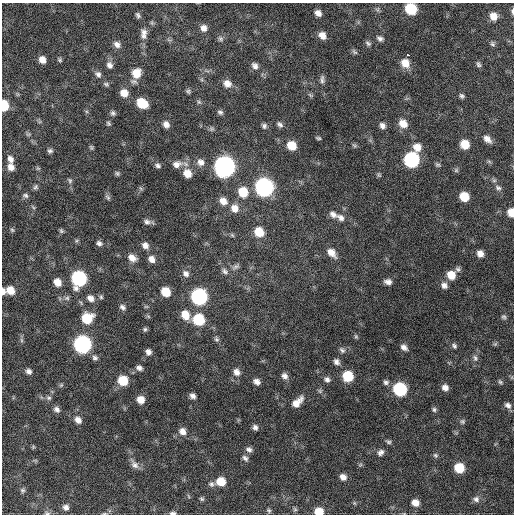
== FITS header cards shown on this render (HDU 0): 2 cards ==
NAXIS1  =                  512 / Axis length
NAXIS2  =                  512 / Axis length

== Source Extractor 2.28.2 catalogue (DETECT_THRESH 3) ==
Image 512 x 512 px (HDU 0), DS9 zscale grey, 1 PNG px = 1 image px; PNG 516 x 516 px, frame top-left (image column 1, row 512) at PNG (2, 3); no overlay
Background 596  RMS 18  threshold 53.3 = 3 sigma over >= 5 px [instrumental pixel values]
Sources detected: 175; all 175 listed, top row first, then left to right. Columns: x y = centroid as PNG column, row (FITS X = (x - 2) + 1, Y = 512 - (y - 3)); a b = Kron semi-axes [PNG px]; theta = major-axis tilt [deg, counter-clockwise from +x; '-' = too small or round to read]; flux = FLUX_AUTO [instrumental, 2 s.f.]
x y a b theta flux
377 9 6 6 - 2500
411 9 8 7 - 57000
512 11 7 3 90 2300
318 13 7 6 - 7000
138 15 8 5 -64 2700
493 16 8 7 - 11000
204 28 8 7 - 6700
144 34 15 8 88 8300
322 35 9 7 -43 9400
221 39 8 6 -45 3000
380 39 8 7 - 4100
368 43 8 6 -40 3000
117 44 9 7 -41 6100
492 44 7 5 -54 2300
354 52 9 5 -45 2500
408 55 3 2 - 3400
42 60 7 6 - 8900
60 60 6 5 - 2000
405 63 10 8 -54 15000
478 64 7 5 -58 2600
109 65 9 7 -59 5500
255 66 9 7 -53 5100
136 73 11 10 - 18000
98 74 9 7 -37 4900
322 79 12 5 89 3800
106 84 8 6 -27 2600
227 84 10 8 -36 9100
188 91 6 5 - 2200
124 93 8 8 - 12000
310 95 7 4 -45 1900
462 96 6 5 - 2700
199 102 6 5 - 2200
142 103 9 7 -37 31000
4 105 8 5 -87 37000
220 112 8 6 -10 3000
113 113 7 6 - 3000
108 123 6 5 - 2100
166 124 8 7 - 6600
280 124 9 5 -41 3300
403 124 10 8 -42 13000
264 126 7 6 - 3000
382 126 7 6 - 4800
211 129 8 7 - 2600
28 134 8 5 -8 2200
318 138 6 3 -15 1700
487 139 10 6 -42 7200
465 144 7 7 - 19000
291 145 8 7 - 19000
354 145 7 4 -36 1900
91 147 6 5 - 1900
417 147 10 9 - 12000
50 151 6 6 - 3100
10 159 10 7 -69 6700
411 160 9 8 - 190000
201 162 9 9 - 7300
177 164 15 10 12 10000
158 165 8 6 -28 3500
437 165 7 5 -37 2100
11 167 9 7 -48 8100
224 167 10 9 - 710000
38 168 6 5 - 1800
456 170 6 5 - 2000
117 173 6 5 - 2200
187 173 10 8 -52 14000
379 175 7 5 -45 1700
70 180 7 5 -55 2400
36 187 7 6 - 2600
264 187 9 9 - 400000
141 188 7 4 -45 1600
498 188 9 6 -25 3200
243 192 10 9 - 28000
25 195 8 6 -22 2900
108 197 8 5 -53 2700
464 197 8 7 - 25000
223 201 10 8 -43 9700
235 208 10 9 - 11000
511 212 7 5 -81 13000
333 214 10 7 -37 5900
341 218 12 8 -33 6700
147 222 9 7 -13 4000
12 230 6 5 - 1900
61 231 6 5 - 2100
259 232 9 8 - 24000
232 235 7 4 -45 1700
76 241 6 4 71 1800
99 243 8 6 -22 3700
145 245 8 7 - 6200
331 253 11 7 -46 11000
480 254 6 6 - 7800
132 258 10 7 -37 9100
151 259 8 7 - 7200
236 267 11 6 28 3800
458 269 7 7 - 2700
225 271 9 7 -45 4200
186 273 9 8 - 5300
451 275 8 8 - 17000
79 278 9 9 - 190000
57 282 8 7 - 12000
388 282 8 6 -9 5400
444 285 9 7 -36 5400
10 290 8 7 - 15000
3 291 7 4 89 4600
166 292 8 7 - 24000
101 297 6 5 - 2100
199 297 9 8 - 260000
67 298 7 6 - 3300
90 298 10 8 -42 7300
81 303 7 4 -56 1600
122 307 8 6 -36 3800
185 315 10 8 -62 16000
504 317 7 6 - 2400
87 318 10 9 - 35000
198 320 9 8 - 59000
145 329 6 5 - 2100
356 336 6 5 - 1700
216 339 8 6 -51 2700
21 340 7 4 -89 2200
82 344 9 8 - 340000
495 344 6 4 44 1800
454 346 7 5 -51 2600
404 347 8 6 -42 5100
342 350 8 6 -45 3300
148 352 6 6 - 4900
95 358 8 6 -7 3300
475 358 9 6 -71 3600
336 362 7 6 - 4500
139 368 8 6 -22 4100
29 371 7 6 - 4500
236 372 9 8 - 7100
284 376 8 7 - 5200
348 376 8 8 - 42000
327 379 7 7 - 4200
123 381 8 7 - 33000
257 382 7 6 - 5900
386 382 7 6 - 3300
500 382 7 5 -54 2000
61 385 6 4 45 1700
445 387 7 6 - 6400
400 389 8 8 - 120000
320 391 6 5 - 2200
193 396 7 6 - 4800
49 398 8 6 -13 2700
141 400 7 7 - 12000
297 402 15 7 45 12000
508 405 8 7 - 4600
57 409 9 7 -41 4500
434 409 6 6 - 2500
78 420 9 7 -45 7100
462 421 6 6 - 2300
255 427 7 6 - 4000
182 431 9 8 - 7900
388 442 8 5 -17 2300
33 447 5 4 - 1400
249 449 9 7 -26 4700
380 452 9 7 41 4200
435 455 7 6 - 2300
245 458 9 6 -45 3900
134 464 14 8 -55 7100
459 468 8 7 - 32000
343 477 7 6 - 6800
221 482 9 8 - 21000
211 484 8 7 - 4100
23 490 6 6 - 2200
188 496 6 3 -70 1400
202 499 7 5 -31 2200
476 499 9 8 - 4800
354 503 6 3 -71 1400
415 503 7 6 - 9100
66 507 8 7 - 5200
295 509 6 5 - 2200
269 511 7 5 -57 2500
319 511 8 7 - 19000
47 513 8 5 -8 2400
104 513 7 3 8 1800
173 513 8 4 0 3200
At the frame edge (FLAGS 8, measured only in part): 9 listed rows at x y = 411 9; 512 11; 4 105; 511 212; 3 291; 319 511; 47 513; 104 513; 173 513